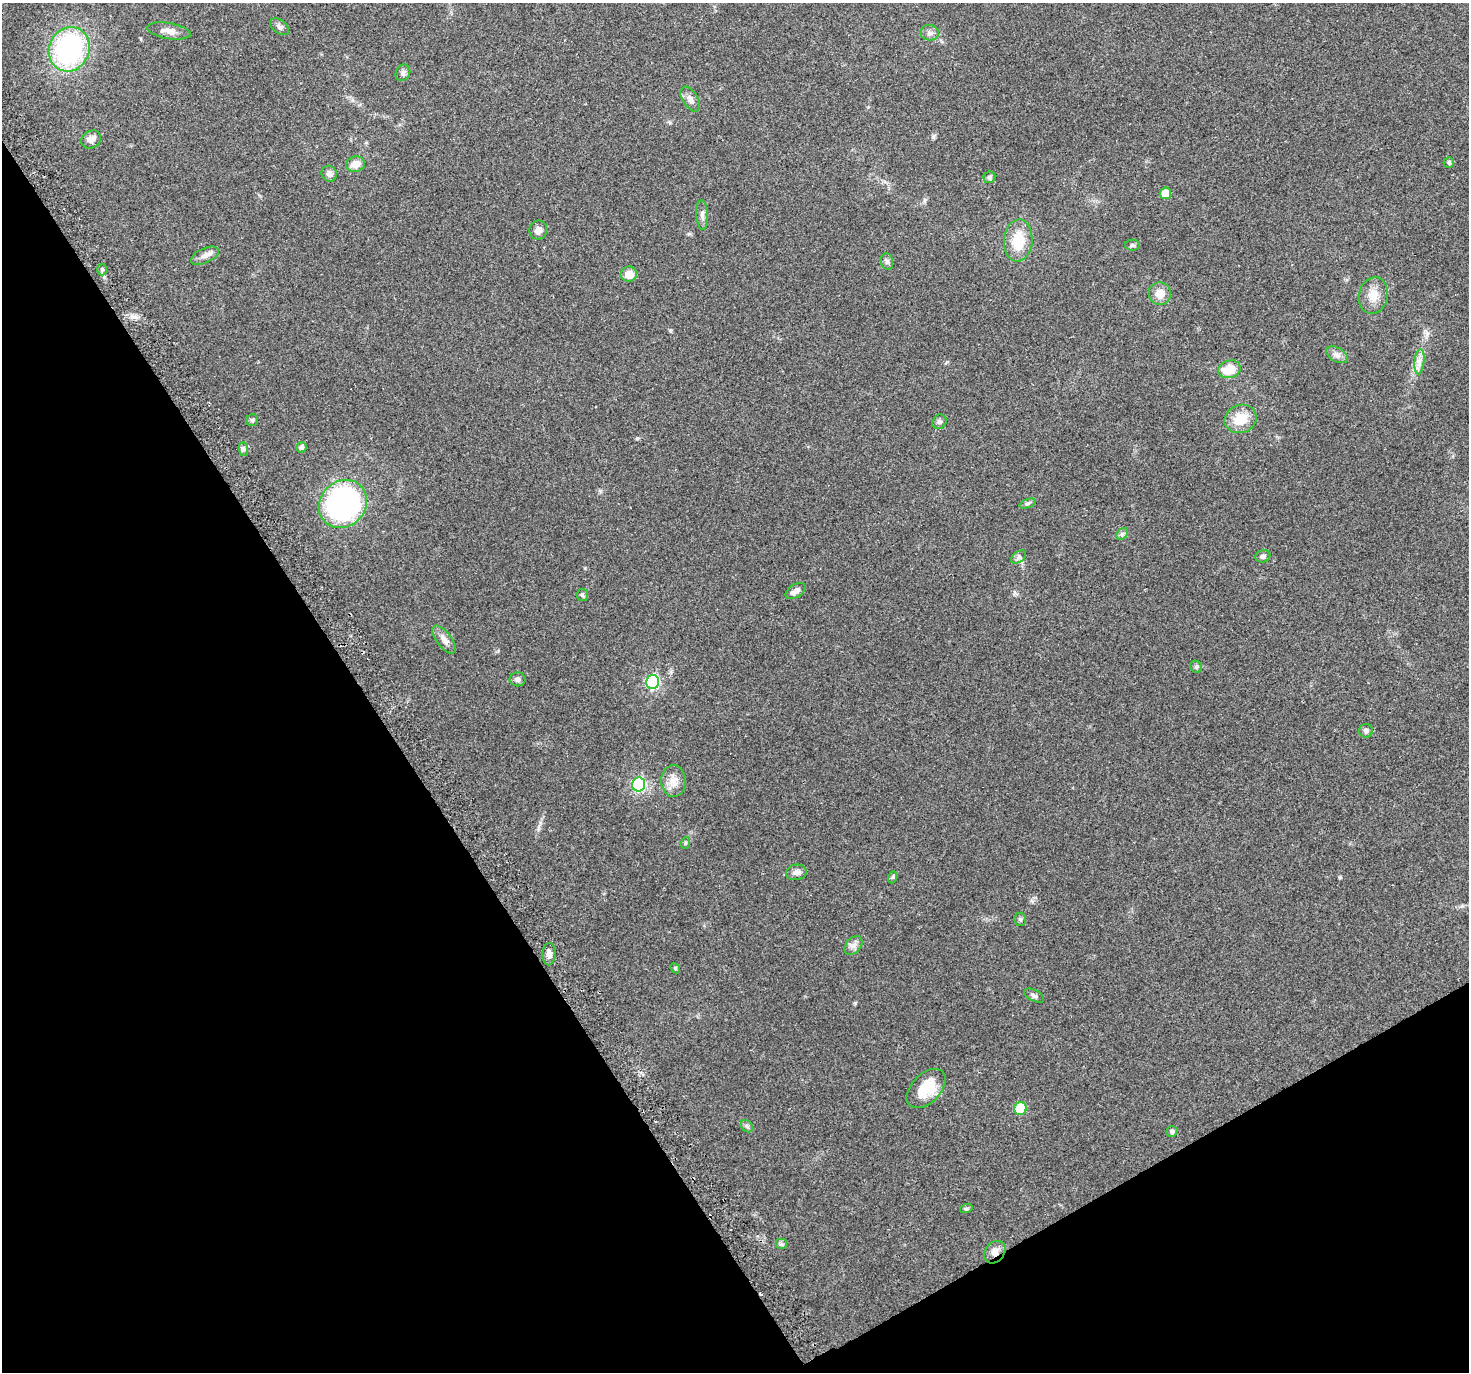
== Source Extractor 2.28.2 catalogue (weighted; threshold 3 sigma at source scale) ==
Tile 14 of 4 x 4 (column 2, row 4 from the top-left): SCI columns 1494-2960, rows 134-1503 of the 5926 x 5806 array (HDU 1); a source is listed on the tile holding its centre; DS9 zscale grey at full resolution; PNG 1471 x 1374 px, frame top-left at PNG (2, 3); each listed source drawn as its Kron ellipse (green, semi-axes under 4 px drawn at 4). Shown black and unused: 31% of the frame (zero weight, under 2 of 3 exposures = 2% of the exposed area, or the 3 px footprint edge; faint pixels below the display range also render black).
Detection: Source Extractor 2.28.2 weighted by HDU 2 'WHT'; one run over the whole footprint, this tile lists its part. Background 0.093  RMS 0.0092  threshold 0.0415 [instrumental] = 3 sigma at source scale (4.5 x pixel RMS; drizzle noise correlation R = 1.50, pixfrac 1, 0.0396/0.0396 arcsec/px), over >= 5 px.
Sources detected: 59; all 59 listed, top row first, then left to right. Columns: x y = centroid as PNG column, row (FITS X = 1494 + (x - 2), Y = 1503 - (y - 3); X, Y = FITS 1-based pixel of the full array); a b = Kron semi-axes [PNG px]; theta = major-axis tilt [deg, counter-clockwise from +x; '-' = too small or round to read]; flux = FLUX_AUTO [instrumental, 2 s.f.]
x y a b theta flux
280 27 10 7 -36 3.2
169 31 22 8 -10 6.8
930 33 9 8 - 3.6
69 49 23 20 65 140
403 73 8 7 - 2.9
690 99 14 7 -58 4.7
91 139 10 8 31 5.6
1449 163 5 5 - 1.8
355 164 9 7 9 8.7
329 174 8 7 - 4.2
989 177 6 5 - 2
1165 193 6 5 - 13
702 215 15 6 -86 3.5
538 230 9 9 - 5.2
1018 240 21 14 84 25
1133 245 7 5 0 1.7
205 256 15 7 25 4.9
887 262 8 6 -75 2.3
102 270 6 5 - 1.7
629 274 8 7 - 9.6
1160 294 11 11 - 9.3
1373 295 18 14 77 12
1337 355 12 7 -29 4.2
1419 362 12 5 85 4.7
1229 369 11 8 14 19
1240 419 16 14 24 18
252 420 6 6 - 1.4
939 422 7 6 - 2.4
301 447 5 5 - 2.9
243 449 7 4 -89 1.8
1028 503 8 3 19 1.7
343 504 25 22 44 210
1122 534 6 5 - 1.9
1263 556 7 6 - 2.8
1018 557 8 5 34 2.2
795 591 11 6 31 5
582 595 6 5 - 1.6
444 639 17 7 -53 6.4
1196 667 6 5 - 1.6
518 679 8 7 - 3
653 682 7 6 - 130
1366 731 7 6 - 2.6
673 781 16 12 -87 9.2
639 784 7 6 - 120
685 843 6 4 72 1.1
796 872 10 7 10 3.8
893 877 6 4 71 1.2
1020 919 6 6 - 1.9
853 945 11 7 50 4.2
549 954 11 6 87 4.2
675 968 5 4 - 1
1034 996 11 5 -29 2.3
926 1089 23 14 45 26
1020 1108 6 6 - 35
747 1126 7 5 -46 1.7
1172 1131 5 5 - 2.5
966 1209 6 4 18 1.3
781 1244 6 5 - 1.8
995 1252 12 9 52 6.5
Overlapping masked pixels (flux is a lower limit): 1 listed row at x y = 995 1252
Unlisted compact peaks at least as high as the median listed source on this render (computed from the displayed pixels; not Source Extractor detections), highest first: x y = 135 317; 933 137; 637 438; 1340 877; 855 1003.